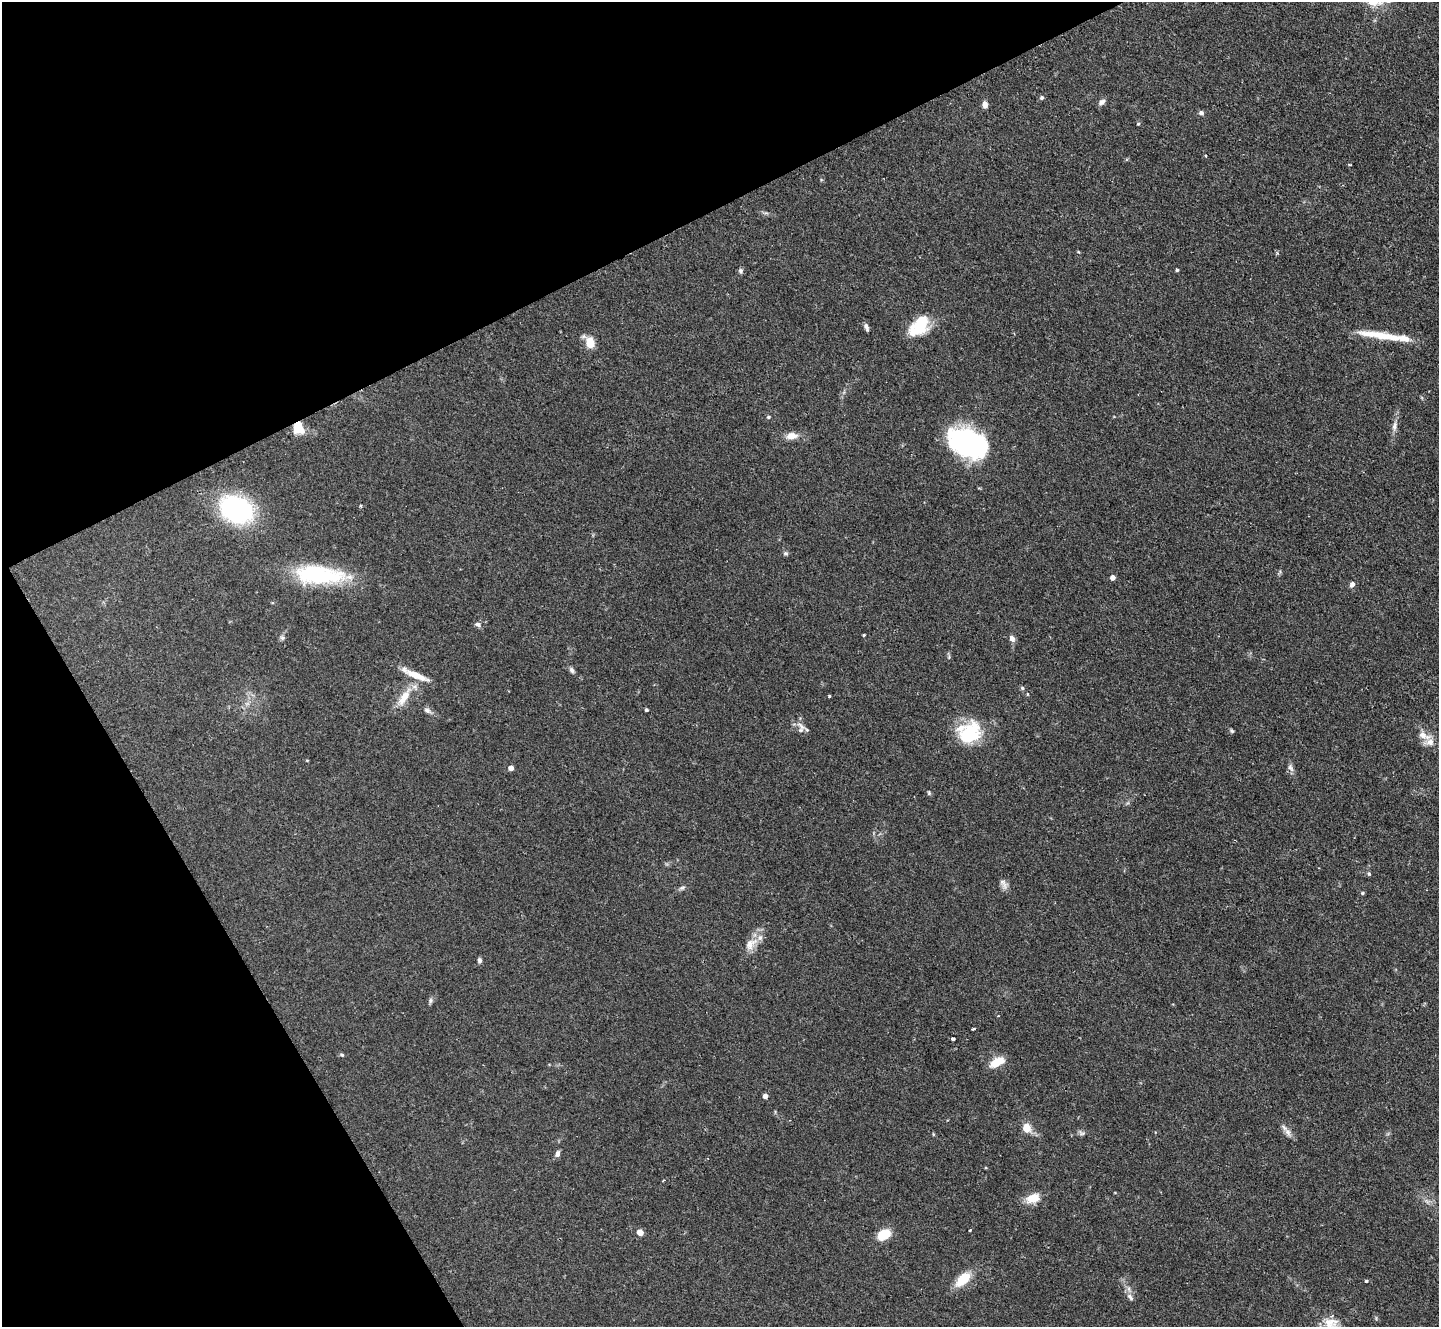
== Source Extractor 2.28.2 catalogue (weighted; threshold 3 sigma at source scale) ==
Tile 5 of 4 x 4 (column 1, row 2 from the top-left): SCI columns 1-1437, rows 2943-4267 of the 5755 x 5746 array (HDU 1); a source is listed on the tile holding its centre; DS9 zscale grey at full resolution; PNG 1441 x 1329 px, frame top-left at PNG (2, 2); no overlay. Shown black and unused: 26% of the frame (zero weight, under 2 of 3 exposures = <1% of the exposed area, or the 3 px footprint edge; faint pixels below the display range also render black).
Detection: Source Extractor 2.28.2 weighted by HDU 2 'WHT'; one run over the whole footprint, this tile lists its part. Background 0.105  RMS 0.0057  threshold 0.0256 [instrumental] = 3 sigma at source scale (4.5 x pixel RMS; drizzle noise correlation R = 1.50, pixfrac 1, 0.05/0.05 arcsec/px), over >= 5 px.
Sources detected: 79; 1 inside a brighter object's white glare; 1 cosmic-ray / hot-pixel residue — not listed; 8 inside a brighter listed object's ellipse — not listed separately; the other 69 listed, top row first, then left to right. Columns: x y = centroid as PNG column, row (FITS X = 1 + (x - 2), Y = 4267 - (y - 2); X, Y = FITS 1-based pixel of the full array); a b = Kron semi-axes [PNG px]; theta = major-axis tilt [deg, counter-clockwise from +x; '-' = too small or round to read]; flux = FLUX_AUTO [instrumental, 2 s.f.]
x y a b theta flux
1041 98 6 5 - 1.2
1102 102 10 6 39 2.1
985 105 8 6 -88 2.8
1201 113 7 6 - 1.4
1138 124 5 3 - 0.53
1205 155 3 3 - 0.58
1349 165 4 3 - 0.69
1079 252 5 3 - 0.47
1177 270 4 4 - 0.81
741 271 6 5 - 1.3
866 327 9 5 -67 1.7
920 327 23 15 -14 15
1381 336 59 8 -8 18
590 343 13 10 -77 7.8
768 417 5 4 - 0.7
1394 426 15 6 79 3.1
298 428 12 9 -68 13
791 436 14 8 6 5.2
968 443 38 23 -23 100
361 506 4 3 - 0.76
236 509 34 24 -25 76
786 553 7 5 -1 1.1
319 575 58 20 -4 54
1112 577 4 4 - 3.7
1352 584 7 6 - 2
478 624 9 6 -20 1.7
864 635 3 2 - 0.82
282 638 6 5 - 1.2
1012 639 8 6 -60 2.6
572 670 8 6 -56 1.6
1022 688 6 5 - 0.9
1027 694 5 3 - 0.47
829 696 4 3 - 0.7
404 697 27 10 57 10
427 710 10 6 -29 1.9
646 710 4 3 - 0.88
802 727 18 5 -43 3
1232 731 6 4 -62 0.81
969 735 34 23 38 26
1424 735 17 8 -19 5.2
511 768 4 4 - 4.1
1290 768 12 6 -59 2.2
929 793 6 5 - 0.77
1369 874 6 4 72 0.77
1003 884 16 7 -64 2.7
682 888 9 5 20 1.3
1362 893 5 4 - 0.68
751 943 22 12 38 7.3
479 960 6 5 - 1.3
430 1001 7 5 89 1.2
973 1029 4 2 - 0.79
953 1039 4 3 - 3
342 1055 5 4 - 0.74
997 1062 16 8 29 10
765 1096 4 4 - 3.8
1026 1128 8 7 - 8.7
1288 1132 11 7 -54 2.7
1082 1133 10 5 -15 1.4
933 1134 5 3 - 0.54
557 1154 7 5 77 2.4
663 1181 3 2 - 0.69
1033 1198 17 11 21 8.2
970 1230 3 3 - 0.91
640 1232 7 7 - 3
884 1234 10 7 29 16
963 1279 18 10 44 14
1366 1281 3 3 - 0.78
1130 1297 12 6 -52 2.3
1329 1323 22 14 -25 11
Overlapping masked pixels (flux is a lower limit): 1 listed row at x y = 298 428
Isophote crosses this tile's border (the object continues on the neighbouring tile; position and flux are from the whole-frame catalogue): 1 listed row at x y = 1329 1323